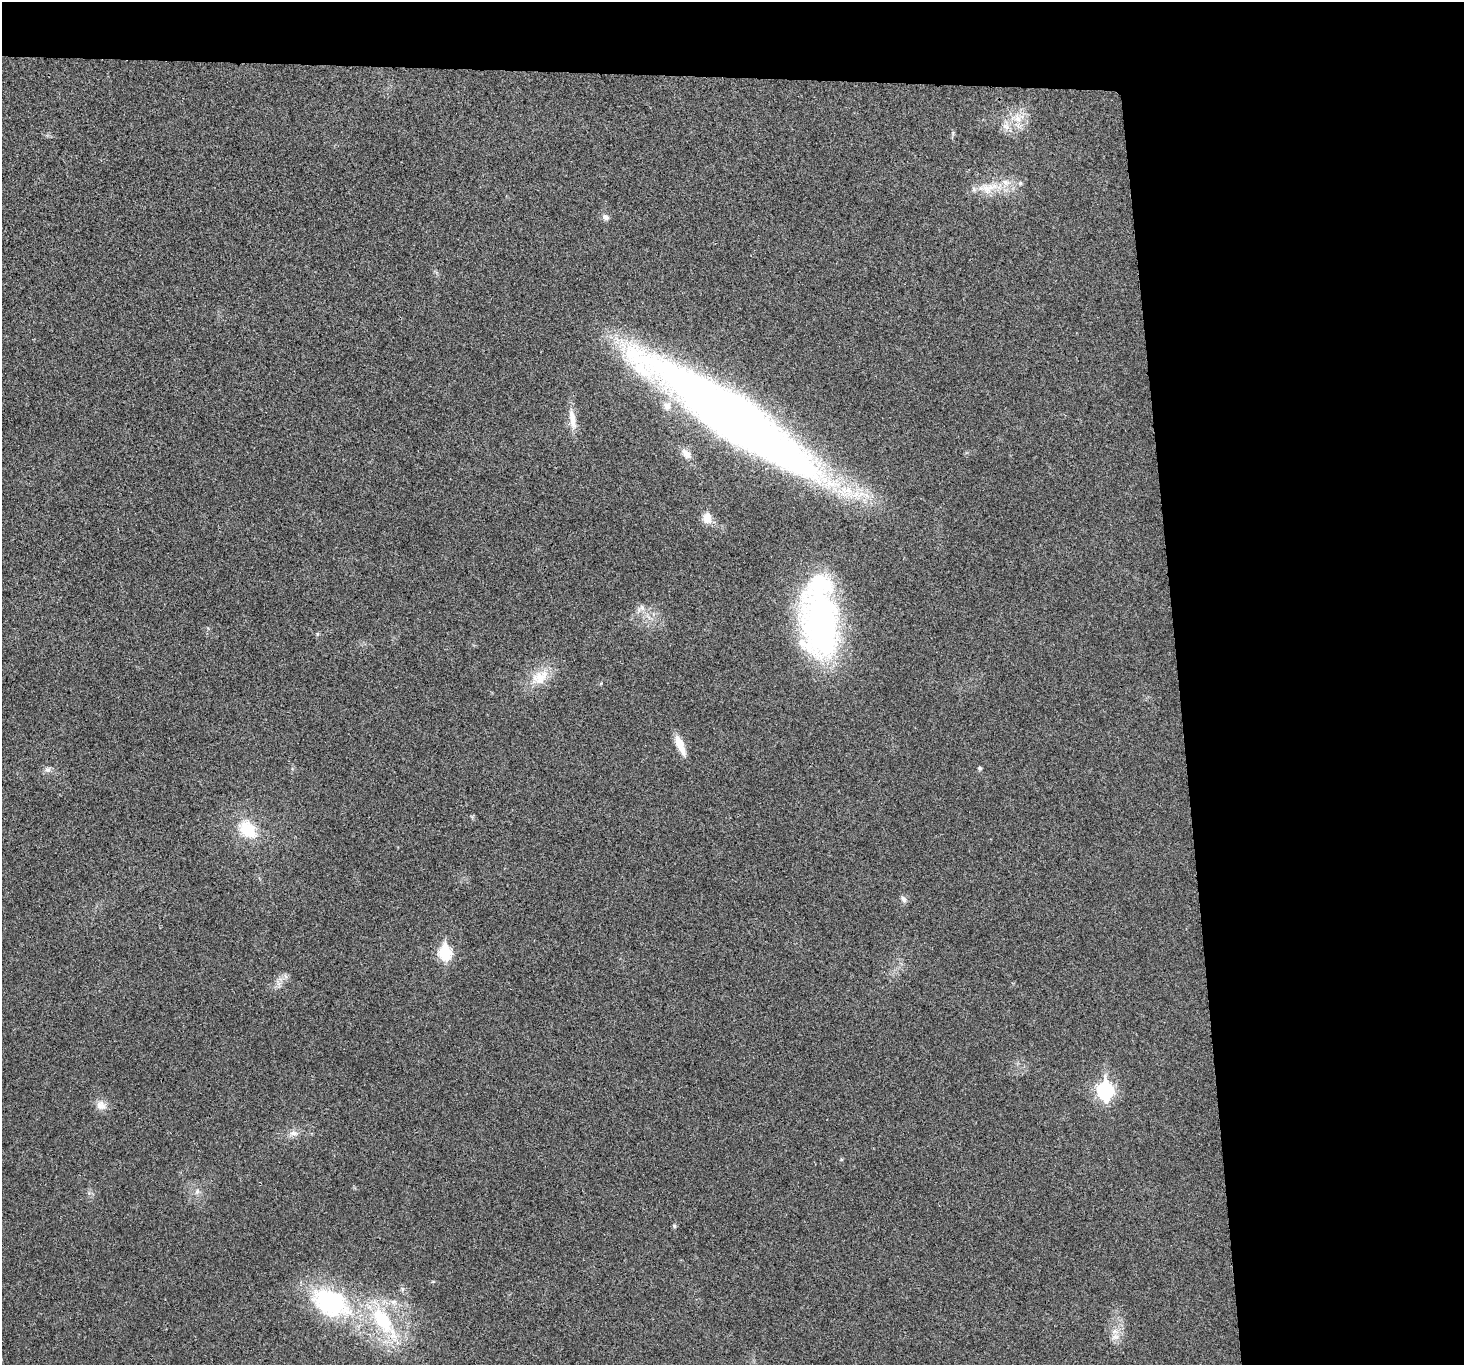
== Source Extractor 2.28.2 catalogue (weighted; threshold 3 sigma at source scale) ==
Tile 3 of 3 x 3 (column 3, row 1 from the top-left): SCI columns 2926-4387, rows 2858-4220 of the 4390 x 4370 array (HDU 1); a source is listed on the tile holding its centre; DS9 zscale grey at full resolution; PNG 1466 x 1367 px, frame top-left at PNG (2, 2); no overlay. Shown black and unused: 24% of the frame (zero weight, under 3 of 4 exposures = <1% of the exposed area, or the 3 px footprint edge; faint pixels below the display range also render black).
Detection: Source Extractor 2.28.2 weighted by HDU 2 'WHT'; one run over the whole footprint, this tile lists its part. Background 0.0201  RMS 0.0059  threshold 0.0266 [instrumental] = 3 sigma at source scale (4.5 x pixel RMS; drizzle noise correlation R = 1.50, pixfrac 1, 0.05/0.05 arcsec/px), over >= 5 px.
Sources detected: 34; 6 inside a brighter listed object's ellipse — not listed separately; the other 28 listed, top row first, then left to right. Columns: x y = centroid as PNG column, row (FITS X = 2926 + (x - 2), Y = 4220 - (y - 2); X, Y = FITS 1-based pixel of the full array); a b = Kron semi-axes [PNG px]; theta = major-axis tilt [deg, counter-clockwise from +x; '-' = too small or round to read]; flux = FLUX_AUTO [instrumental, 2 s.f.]
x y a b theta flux
1018 118 20 15 1 11
1020 183 7 5 0 1.3
987 188 29 16 -2 15
605 217 10 8 -22 2.3
732 418 170 31 -34 850
572 419 32 8 -81 8
686 453 16 9 -44 5.1
707 518 13 10 -82 6.7
642 608 9 8 - 3
821 624 73 41 -83 180
317 634 6 4 72 0.75
540 677 28 19 34 15
680 745 24 8 -66 9.3
980 768 4 4 - 1.3
47 770 9 8 - 2.4
247 829 22 20 -65 21
903 899 11 7 -48 2.1
445 952 8 6 -87 60
285 976 7 4 -70 1.3
279 984 11 6 -80 2.6
1105 1091 9 7 -88 140
101 1105 15 13 -28 5.3
293 1133 12 8 -11 3.6
197 1192 9 6 64 2
674 1226 6 5 - 1.2
393 1302 9 6 6 2.7
330 1303 60 36 -26 82
1115 1337 13 10 -4 4.9
Overlapping masked pixels (flux is a lower limit): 2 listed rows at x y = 732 418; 821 624